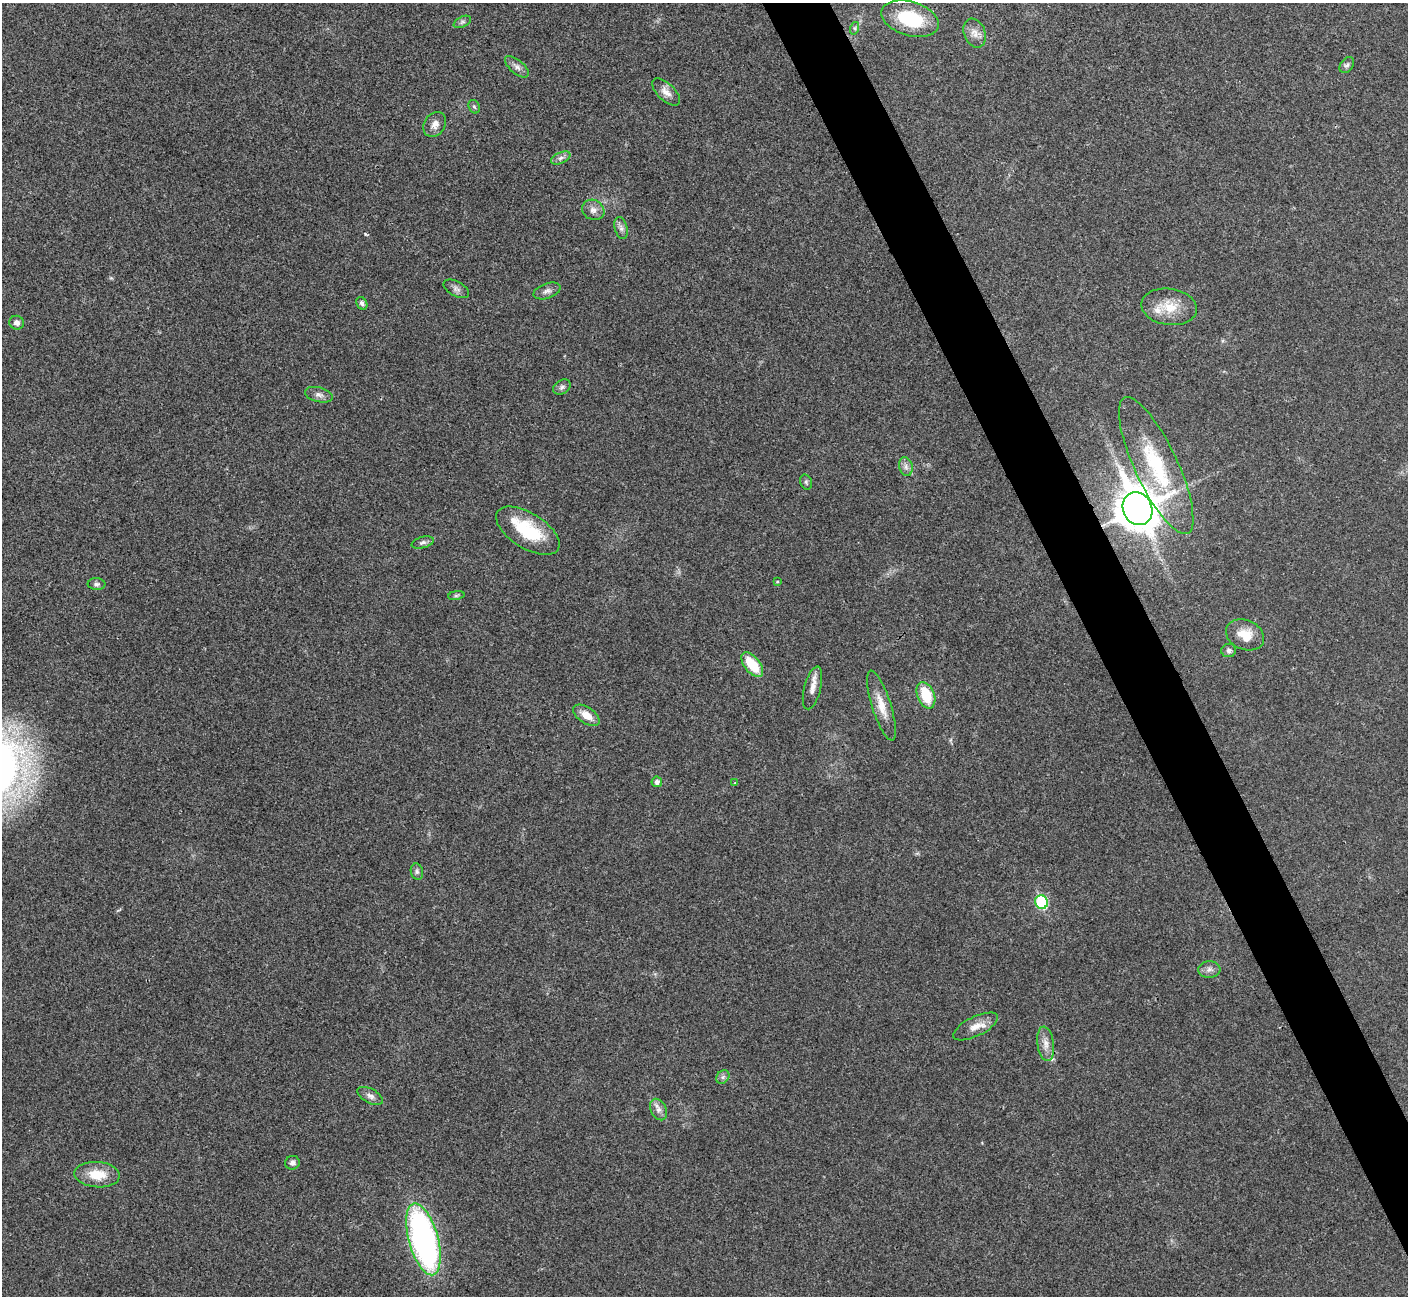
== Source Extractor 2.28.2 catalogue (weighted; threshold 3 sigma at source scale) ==
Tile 6 of 4 x 4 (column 2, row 2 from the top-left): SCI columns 1408-2813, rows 2745-4038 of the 5630 x 5621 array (HDU 1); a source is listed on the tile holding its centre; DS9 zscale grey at full resolution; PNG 1410 x 1298 px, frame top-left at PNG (2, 3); each listed source drawn as its Kron ellipse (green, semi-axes under 4 px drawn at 4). Shown black and unused: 4% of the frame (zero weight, under 3 of 4 exposures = <1% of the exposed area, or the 3 px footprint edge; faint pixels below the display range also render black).
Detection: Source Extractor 2.28.2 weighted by HDU 2 'WHT'; one run over the whole footprint, this tile lists its part. Background 0.0216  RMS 0.004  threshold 0.018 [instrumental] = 3 sigma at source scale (4.5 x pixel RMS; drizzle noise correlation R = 1.50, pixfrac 1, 0.05/0.05 arcsec/px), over >= 5 px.
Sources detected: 50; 2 inside a brighter listed object's ellipse — not listed separately; the other 48 listed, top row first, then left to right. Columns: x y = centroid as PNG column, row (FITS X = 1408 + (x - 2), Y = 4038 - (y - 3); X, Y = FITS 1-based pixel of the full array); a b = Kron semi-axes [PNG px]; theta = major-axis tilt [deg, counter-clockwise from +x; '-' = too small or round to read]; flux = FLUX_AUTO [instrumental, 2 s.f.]
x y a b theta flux
910 19 29 17 -17 23
462 22 9 5 26 1
855 28 6 4 72 0.64
975 33 15 10 -67 3.3
1347 65 9 6 51 1.1
517 67 14 6 -40 2
666 92 17 8 -43 3.3
474 107 7 5 -65 0.71
435 124 13 10 54 2.8
561 158 10 5 25 1.4
593 210 11 9 -30 2.5
621 228 11 6 -75 1.6
456 289 14 7 -28 1.7
547 291 14 7 20 1.9
362 303 7 5 -60 1
1169 307 28 18 -8 9.9
17 323 7 6 - 1.7
562 387 9 6 30 1.3
319 395 14 7 -14 1.9
1156 466 75 21 -65 34
906 467 9 6 -76 1.7
806 482 8 5 -74 0.86
1138 509 17 14 -64 1100
528 531 36 17 -32 20
423 542 11 5 14 1.2
777 582 3 3 - 0.41
96 584 9 6 -3 1.1
456 595 8 4 9 0.71
1245 635 20 14 -23 7.5
1229 650 7 6 - 1.3
752 665 15 7 -52 12
812 688 22 8 75 3.4
926 695 14 8 -68 13
881 706 36 9 -72 6.9
586 715 15 8 -34 4.7
657 782 5 5 - 1.6
735 783 4 4 - 0.34
417 872 8 6 -76 1
1041 902 7 6 - 30
1209 969 11 8 4 1.9
976 1026 24 9 26 4.7
1046 1044 17 8 -82 3.3
723 1077 7 6 - 1.1
370 1096 14 7 -27 2
658 1110 11 7 -63 2.2
292 1163 7 7 - 1.5
97 1175 23 12 -4 9.2
423 1239 37 14 -75 130
Overlapping masked pixels (flux is a lower limit): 2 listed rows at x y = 1138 509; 1046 1044
Unlisted compact peaks at least as high as the median listed source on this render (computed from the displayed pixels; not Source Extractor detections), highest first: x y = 365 234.